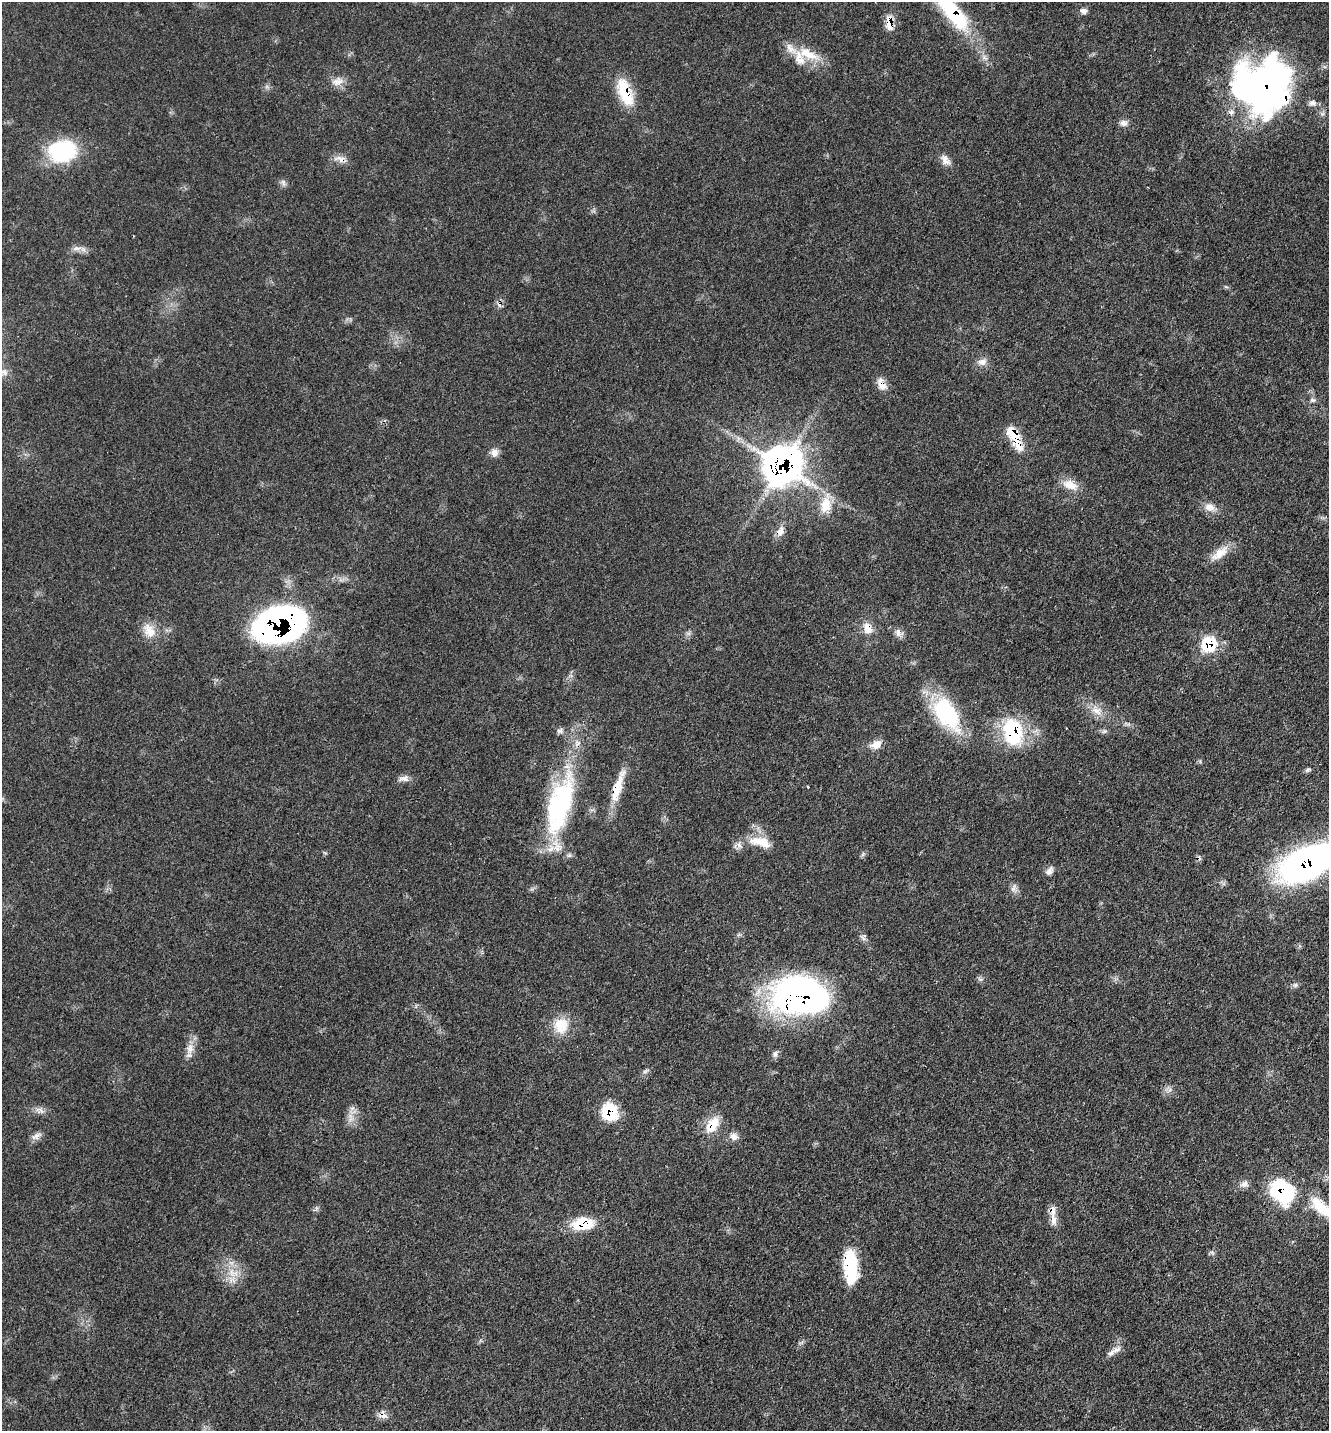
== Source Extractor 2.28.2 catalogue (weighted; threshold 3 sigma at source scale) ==
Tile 6 of 4 x 4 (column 2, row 2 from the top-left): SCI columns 1563-2889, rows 2956-4384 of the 5919 x 5911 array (HDU 1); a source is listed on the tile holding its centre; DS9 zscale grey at full resolution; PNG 1331 x 1433 px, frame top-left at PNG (2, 2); no overlay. Shown black and unused: <1% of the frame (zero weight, under 3 of 4 exposures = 9% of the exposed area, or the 3 px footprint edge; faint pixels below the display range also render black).
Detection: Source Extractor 2.28.2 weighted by HDU 2 'WHT'; one run over the whole footprint, this tile lists its part. Background 0.0616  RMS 0.0036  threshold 0.0161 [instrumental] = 3 sigma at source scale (4.5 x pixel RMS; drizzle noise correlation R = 1.50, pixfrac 1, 0.05/0.05 arcsec/px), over >= 5 px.
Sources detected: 74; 1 cosmic-ray / hot-pixel residue — not listed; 5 inside a brighter listed object's ellipse — not listed separately; the other 68 listed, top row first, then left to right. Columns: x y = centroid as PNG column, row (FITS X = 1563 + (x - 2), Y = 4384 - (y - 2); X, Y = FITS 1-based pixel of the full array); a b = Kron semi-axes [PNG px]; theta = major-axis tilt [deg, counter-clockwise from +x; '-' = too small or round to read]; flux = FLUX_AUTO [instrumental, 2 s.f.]
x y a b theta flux
950 9 72 17 -49 40
1084 11 9 7 -9 1.5
889 22 18 9 83 4.1
808 54 33 13 -26 9.7
337 82 17 11 14 3.3
1263 86 53 49 6 170
625 92 34 14 -70 14
1312 103 11 8 -13 1.7
1123 123 11 8 -13 1.8
62 151 32 25 2 29
339 159 17 8 -14 2.7
945 160 15 9 -70 2.7
283 182 10 5 -64 1.1
76 248 12 6 1 2
982 362 14 9 14 2.3
4 372 11 7 -26 2
881 384 17 9 -67 3.6
1313 400 8 6 -16 0.88
1014 436 31 9 -63 11
494 453 11 9 87 2.2
782 466 22 20 59 230
1070 485 22 12 -25 5
826 505 23 15 82 7.4
1209 507 15 11 -19 3.3
780 531 13 9 62 2.7
1220 553 28 11 37 5.6
279 625 36 23 17 210
867 628 16 11 -76 4.1
149 630 22 13 -55 5.4
898 633 13 7 -81 1.8
1209 644 11 10 - 21
1097 711 16 10 -17 4
946 714 43 23 -57 31
560 731 9 7 -4 1.2
1104 731 8 6 20 0.85
1013 732 28 19 -74 30
876 745 15 9 25 3.4
1308 770 9 5 28 0.84
404 778 14 7 1 2
617 787 44 10 73 10
808 787 3 3 - 0.44
560 804 76 27 74 55
763 843 25 13 -20 6.6
739 845 10 4 -45 1.2
1307 863 45 24 26 160
1049 871 13 8 53 1.7
1014 888 12 6 68 1.5
980 979 7 4 -18 0.69
1295 985 6 6 - 0.91
801 997 51 32 -2 150
561 1025 21 19 84 8.5
190 1049 17 8 84 3.5
775 1054 9 6 69 1.2
645 1071 9 5 34 0.87
41 1110 9 3 -45 0.94
609 1112 18 15 -55 15
712 1125 22 13 58 7.8
36 1136 15 6 35 1.9
734 1137 11 9 -17 2.3
1244 1184 12 8 25 1.8
1282 1191 30 23 -54 28
1323 1209 36 14 -38 13
1053 1210 17 7 -89 2.9
583 1224 26 14 5 11
850 1266 36 13 -86 20
231 1272 11 8 -67 3.3
1116 1350 17 6 17 1.9
383 1415 14 8 -60 2.2
Overlapping masked pixels (flux is a lower limit): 23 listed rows (the first 20) at x y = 950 9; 889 22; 1263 86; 625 92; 881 384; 1014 436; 782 466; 780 531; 279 625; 867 628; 1209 644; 1013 732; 617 787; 560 804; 1307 863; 801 997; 609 1112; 712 1125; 1282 1191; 1053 1210
Isophote crosses this tile's border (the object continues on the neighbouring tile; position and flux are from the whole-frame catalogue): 3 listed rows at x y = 950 9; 1307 863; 1323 1209